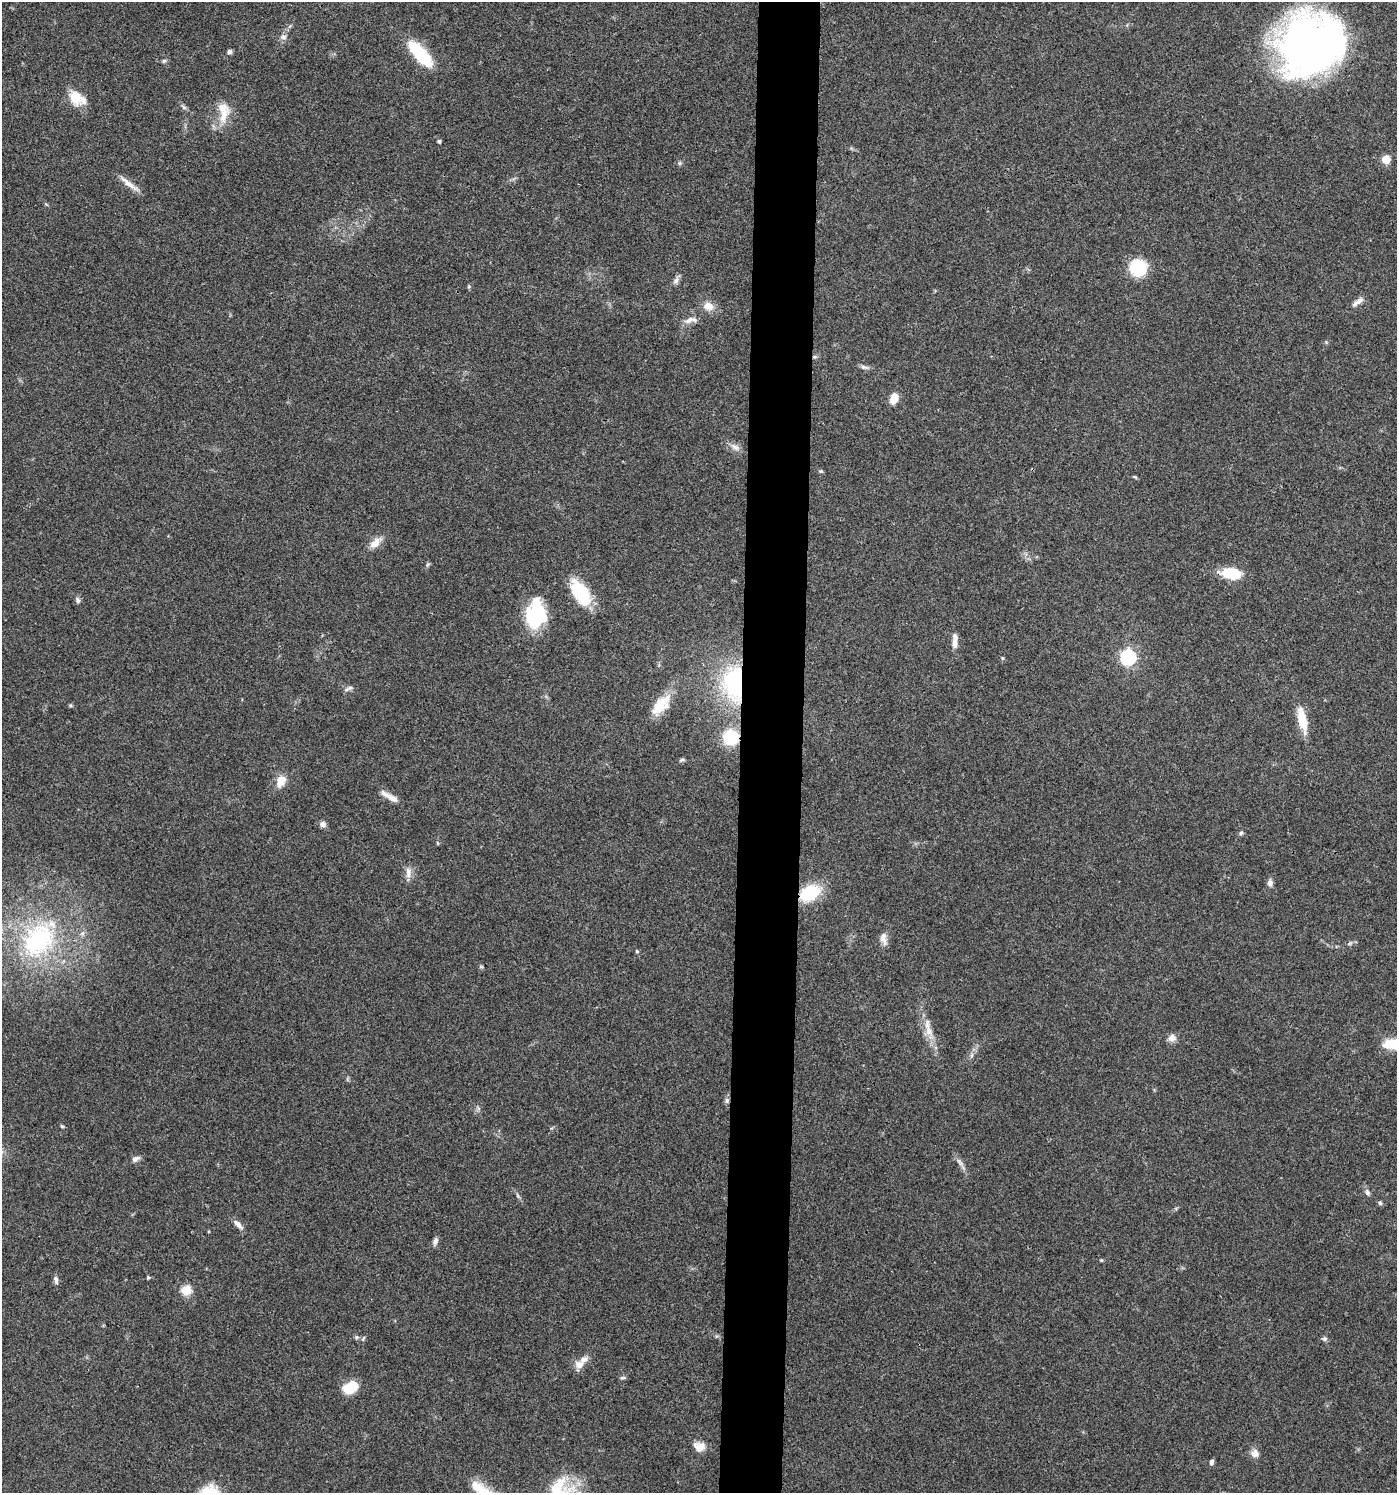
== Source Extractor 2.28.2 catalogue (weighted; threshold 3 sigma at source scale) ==
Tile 5 of 3 x 3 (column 2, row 2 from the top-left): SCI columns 1499-2893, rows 1496-2986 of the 4500 x 4479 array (HDU 1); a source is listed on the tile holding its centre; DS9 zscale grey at full resolution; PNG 1399 x 1495 px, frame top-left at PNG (2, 2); no overlay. Shown black and unused: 4% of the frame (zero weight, under 3 of 4 exposures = <1% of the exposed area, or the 3 px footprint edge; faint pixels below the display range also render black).
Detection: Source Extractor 2.28.2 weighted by HDU 2 'WHT'; one run over the whole footprint, this tile lists its part. Background 0.0804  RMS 0.0056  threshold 0.0252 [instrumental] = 3 sigma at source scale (4.5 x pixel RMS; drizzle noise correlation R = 1.50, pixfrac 1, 0.05/0.05 arcsec/px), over >= 5 px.
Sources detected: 83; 1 too faint to see at this stretch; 2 inside a brighter object's white glare — not listed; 3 inside a brighter listed object's ellipse — not listed separately; the other 77 listed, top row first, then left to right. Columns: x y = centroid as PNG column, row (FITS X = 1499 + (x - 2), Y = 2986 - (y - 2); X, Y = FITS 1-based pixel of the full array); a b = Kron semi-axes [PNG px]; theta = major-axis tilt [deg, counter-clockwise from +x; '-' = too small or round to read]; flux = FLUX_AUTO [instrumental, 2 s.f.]
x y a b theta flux
290 26 6 5 - 0.93
283 37 9 7 -5 2.1
1310 45 60 52 35 310
229 51 6 5 - 1.4
420 53 35 13 -48 27
164 61 6 5 - 0.92
76 97 20 14 -73 11
184 107 7 6 - 1.2
223 112 31 15 88 12
439 141 4 4 - 1.1
1386 159 5 5 - 18
679 163 6 4 89 0.83
129 184 33 5 -38 5
1138 268 14 14 - 28
676 281 11 7 55 2.1
469 286 6 3 20 0.64
1358 301 19 6 36 3.4
708 306 13 10 -13 5.6
690 320 20 8 12 3.9
814 357 6 5 - 1.1
864 367 13 5 -10 1.9
894 399 11 8 71 7.1
735 447 14 7 -33 3.3
821 471 6 4 -18 0.85
375 543 18 9 40 5.5
428 564 6 4 44 0.85
1232 574 17 9 -8 22
580 593 28 14 -58 28
78 600 7 6 - 1.6
538 617 40 19 73 25
955 643 14 7 -85 3.5
1128 657 7 6 - 140
1002 658 4 4 - 0.67
736 684 35 23 -84 75
350 688 8 6 28 1.6
70 705 6 4 -1 0.68
661 705 31 15 47 15
1302 720 28 9 -78 14
731 737 14 13 - 25
682 760 8 4 16 1.1
281 781 11 8 68 9.1
392 798 19 9 -29 4.8
323 824 7 7 - 2.2
1241 833 6 5 - 1.1
408 873 16 8 -88 3.8
1270 883 10 7 -80 2.2
810 893 17 12 30 32
883 939 18 8 -79 3.7
38 940 54 42 50 83
1350 943 8 4 31 1.1
637 951 5 4 - 0.68
481 967 6 4 -1 0.66
928 1031 15 8 -75 5.6
1172 1038 10 8 13 3.5
1396 1044 24 10 -2 22
972 1056 8 4 71 1.3
727 1100 7 5 77 1.5
62 1126 4 3 - 1
135 1159 10 6 22 2.6
960 1162 12 5 -54 2.3
1367 1192 8 6 -59 1.7
1380 1203 6 5 - 1.1
238 1224 15 6 -45 3.2
435 1241 10 6 66 2.1
148 1277 4 4 - 0.87
56 1280 12 6 -76 1.8
186 1290 5 5 - 30
357 1337 6 5 - 0.96
1324 1339 7 5 -88 1.2
579 1365 9 8 - 5
623 1378 7 4 17 0.99
351 1387 17 12 33 13
699 1447 14 11 -18 5.5
1255 1453 11 9 -58 3.5
1212 1462 7 5 70 1.4
483 1491 39 12 -36 15
556 1492 40 14 73 23
Overlapping masked pixels (flux is a lower limit): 6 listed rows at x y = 814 357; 1232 574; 736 684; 731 737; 810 893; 727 1100
Isophote crosses this tile's border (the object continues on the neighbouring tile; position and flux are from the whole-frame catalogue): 3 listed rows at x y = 1396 1044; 483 1491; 556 1492